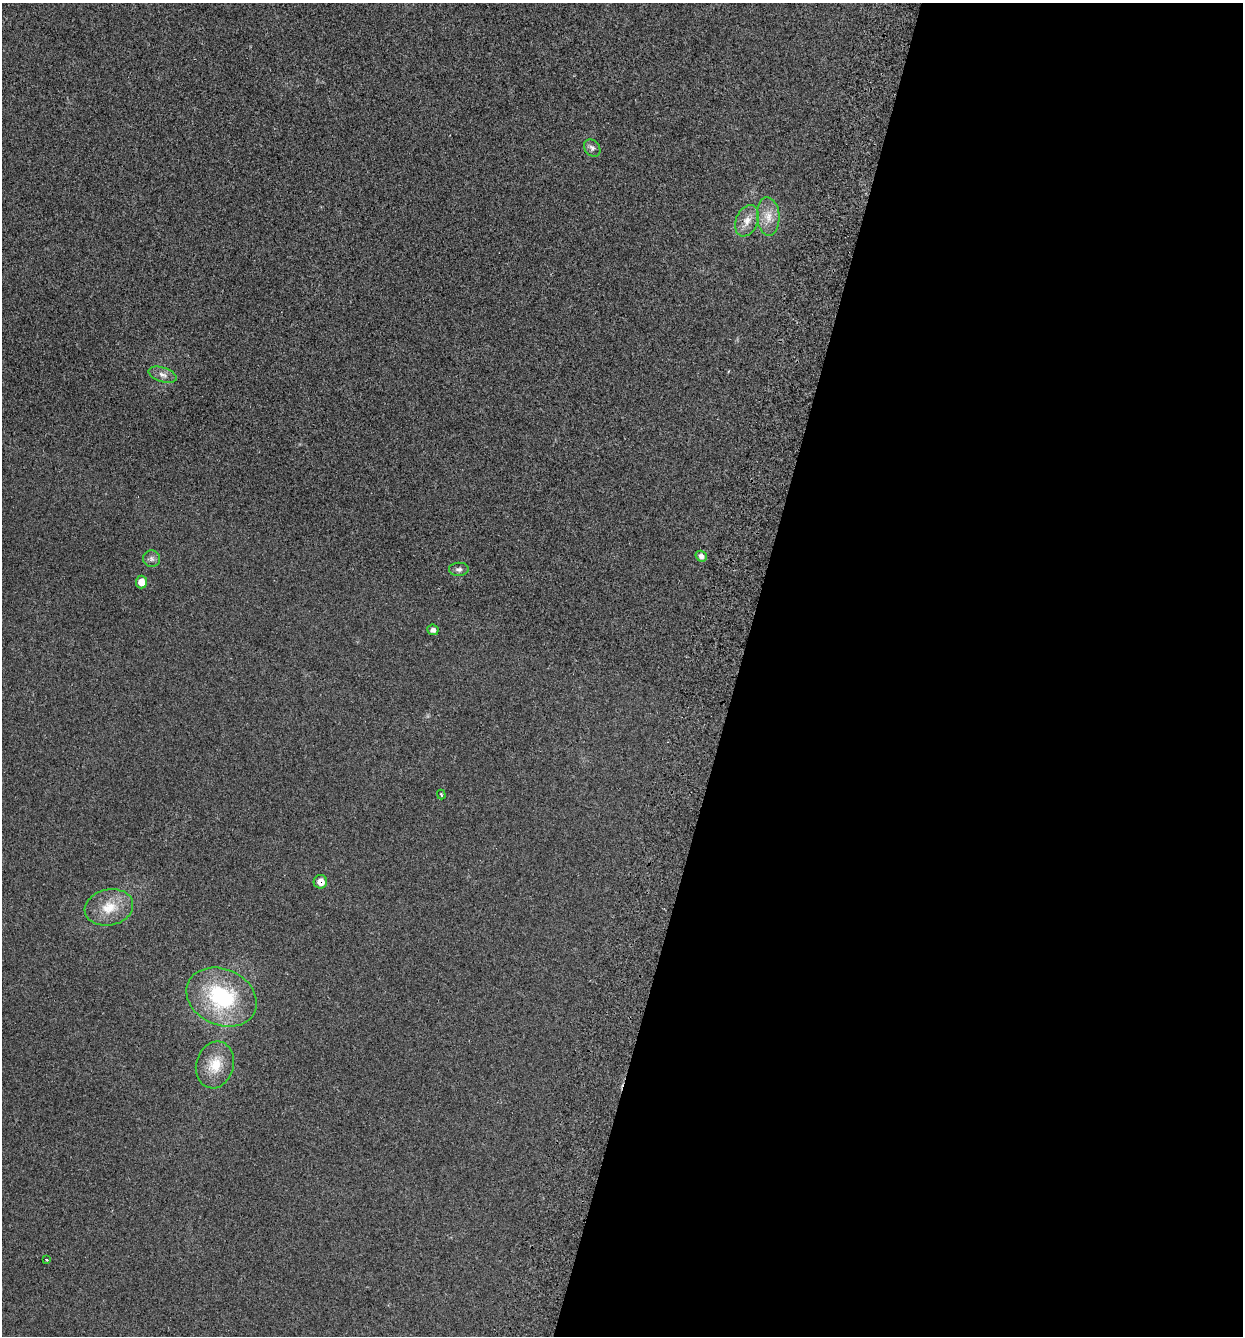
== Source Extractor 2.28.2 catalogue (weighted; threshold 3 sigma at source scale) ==
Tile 12 of 4 x 4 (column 4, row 3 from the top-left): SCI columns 3905-5145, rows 1337-2670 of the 5408 x 5362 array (HDU 1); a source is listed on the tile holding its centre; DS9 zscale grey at full resolution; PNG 1245 x 1338 px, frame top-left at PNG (2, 3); each listed source drawn as its Kron ellipse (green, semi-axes under 4 px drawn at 4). Shown black and unused: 41% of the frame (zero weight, under 2 of 3 exposures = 3% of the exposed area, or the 3 px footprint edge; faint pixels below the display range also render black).
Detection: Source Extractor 2.28.2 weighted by HDU 2 'WHT'; one run over the whole footprint, this tile lists its part. Background 0.0559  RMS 0.0085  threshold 0.0384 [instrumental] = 3 sigma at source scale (4.5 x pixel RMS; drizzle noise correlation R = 1.50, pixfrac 1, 0.05/0.05 arcsec/px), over >= 5 px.
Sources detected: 15; all 15 listed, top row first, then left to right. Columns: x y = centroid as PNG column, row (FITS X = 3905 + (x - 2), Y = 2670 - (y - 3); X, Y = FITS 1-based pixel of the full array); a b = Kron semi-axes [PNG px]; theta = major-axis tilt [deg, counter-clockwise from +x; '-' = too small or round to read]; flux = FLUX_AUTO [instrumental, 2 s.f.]
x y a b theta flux
592 148 9 7 -51 3
768 216 19 11 -86 11
747 221 16 11 67 9.1
162 375 14 7 -18 4.6
701 556 6 5 - 3.8
151 559 8 8 - 3
459 569 10 6 2 2.8
141 582 6 5 - 7.8
433 630 5 5 - 3.4
441 794 5 3 - 1.1
320 882 7 6 - 6.7
109 907 24 18 12 20
221 997 36 28 -24 79
215 1065 24 19 74 20
46 1260 3 2 - 0.94
Overlapping masked pixels (flux is a lower limit): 1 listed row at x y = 320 882